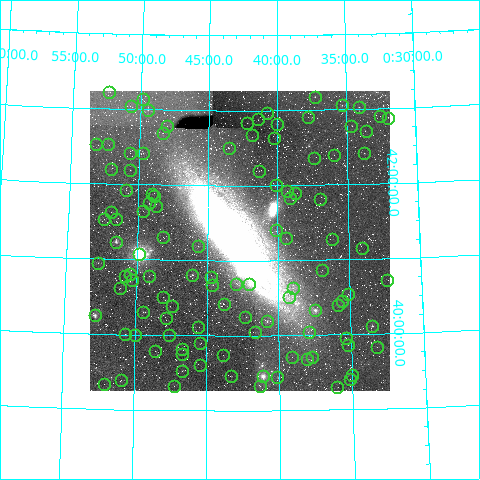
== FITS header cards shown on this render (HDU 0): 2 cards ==
NAXIS1  =                  300 / Width of image
NAXIS2  =                  300 / Height of image

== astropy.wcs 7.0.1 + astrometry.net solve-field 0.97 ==
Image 300 x 300 px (HDU 0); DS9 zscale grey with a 90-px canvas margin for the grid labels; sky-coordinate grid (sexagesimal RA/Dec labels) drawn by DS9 from the SOLVED WCS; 110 Tycho-2 reference stars matched to detected sources circled (green)
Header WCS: RA---TAN/DEC--TAN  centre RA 00:42:44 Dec +41:16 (10.68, +41.27 deg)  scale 48 arcsec/px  FOV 240.0' x 240.0'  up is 0 deg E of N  parity normal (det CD < 0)
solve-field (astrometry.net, Tycho-2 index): VERIFIED the header's WCS against the Tycho-2 star catalogue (verified at 2 index scales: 16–22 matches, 0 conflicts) and refined it, rather than solving blind
Solved WCS: RA---TAN-SIP/DEC--TAN-SIP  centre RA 00:42:42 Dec +41:16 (10.68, +41.27 deg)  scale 48 arcsec/px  FOV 240.1' x 240.0'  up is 0 deg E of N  parity normal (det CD < 0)
The solver's refit moves the header's centre by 22 arcsec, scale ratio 1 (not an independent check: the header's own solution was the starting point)
Tycho-2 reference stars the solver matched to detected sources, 110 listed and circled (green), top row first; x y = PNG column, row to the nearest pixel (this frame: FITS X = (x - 90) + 1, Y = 300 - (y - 91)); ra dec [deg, ICRS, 3 dp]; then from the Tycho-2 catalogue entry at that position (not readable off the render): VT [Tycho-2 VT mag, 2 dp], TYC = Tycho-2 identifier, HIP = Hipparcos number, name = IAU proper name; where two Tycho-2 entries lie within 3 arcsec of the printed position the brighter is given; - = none
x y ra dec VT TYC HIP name
109 92 13.091 +43.219 10.08 2810-100-1 - -
315 97 9.308 +43.174 8.96 2796-477-1 2934 -
143 99 12.468 +43.140 9.95 2809-213-1 - -
342 105 8.816 +43.058 8.56 2792-229-1 - -
131 106 12.682 +43.045 11.61 2806-963-1 - -
359 107 8.511 +43.028 8.37 2792-879-1 - -
148 110 12.354 +42.994 9.13 2805-2100-1 - -
267 113 10.181 +42.963 11.11 2805-1778-1 - -
380 116 8.131 +42.901 11.12 2792-81-1 - -
308 117 9.439 +42.908 11.39 2792-141-1 - -
388 118 7.984 +42.873 10.99 2792-57-1 - -
258 119 10.352 +42.886 10.45 2805-1975-1 - -
247 123 10.545 +42.834 9.40 2805-1467-1 - -
277 124 10.005 +42.819 8.75 2805-1505-1 - -
167 126 12.002 +42.786 9.96 2805-1302-1 - -
351 126 8.660 +42.783 11.59 2792-541-1 - -
366 131 8.385 +42.701 11.57 2792-71-1 - -
163 133 12.072 +42.693 11.32 2805-1949-1 - -
252 135 10.450 +42.678 11.19 2805-1052-1 - -
274 138 10.049 +42.636 10.08 2805-1252-1 - -
96 144 13.298 +42.518 11.59 2806-872-1 - -
108 144 13.069 +42.528 10.28 2806-709-1 - -
229 148 10.877 +42.501 11.85 2805-829-1 - -
130 153 12.660 +42.419 10.99 2806-1136-1 - -
143 153 12.429 +42.418 9.65 2805-642-1 - -
364 153 8.434 +42.413 9.47 2792-1936-1 - -
334 155 8.979 +42.394 9.32 2792-1785-1 - -
314 158 9.334 +42.356 11.31 2792-1703-1 - -
111 169 13.002 +42.204 10.15 2806-1124-1 - -
130 170 12.653 +42.190 9.66 2806-752-1 - -
259 171 10.334 +42.199 9.63 2805-428-1 - -
276 185 10.018 +42.005 11.30 2805-1340-1 - -
126 190 12.718 +41.926 8.94 2806-928-1 3962 -
287 191 9.831 +41.925 9.21 2792-906-1 3091 -
295 193 9.686 +41.899 10.94 2792-364-1 - -
152 194 12.249 +41.880 12.05 2805-484-1 - -
154 196 12.214 +41.857 12.31 2805-851-1 - -
290 198 9.771 +41.836 11.63 2792-1739-1 - -
320 199 9.236 +41.809 11.39 2792-318-1 - -
149 203 12.302 +41.754 9.19 2805-779-1 - -
156 206 12.176 +41.725 11.70 2805-717-1 - -
143 211 12.406 +41.650 10.93 2805-460-1 - -
111 212 12.974 +41.626 10.26 2806-90-1 - -
104 219 13.097 +41.528 10.07 2806-377-1 - -
116 219 12.896 +41.538 12.05 2806-367-1 - -
276 230 10.030 +41.404 12.47 2805-177-1 - -
163 237 12.042 +41.307 12.81 2805-455-1 - -
286 238 9.859 +41.300 11.65 2792-1166-1 - -
332 239 9.047 +41.280 12.05 2792-94-1 - -
116 242 12.876 +41.232 7.24 2802-679-1 4017 -
198 246 11.419 +41.190 9.14 2801-1743-1 - -
362 248 8.519 +41.147 12.34 2788-120-1 - -
139 254 12.454 +41.079 4.50 2801-2090-1 3881 -
98 263 13.183 +40.940 8.61 2802-427-1 4114 -
322 270 9.229 +40.867 12.07 2788-664-1 - -
130 274 12.611 +40.808 8.13 2802-365-1 3928 -
192 275 11.513 +40.809 7.62 2801-781-1 3597 -
125 276 12.700 +40.778 11.75 2802-445-1 - -
149 276 12.279 +40.785 12.04 2801-1127-1 - -
211 277 11.179 +40.784 11.39 2801-1484-1 - -
132 280 12.565 +40.720 11.04 2802-477-1 - -
387 280 8.099 +40.716 12.14 2788-1762-1 - -
236 284 10.730 +40.689 10.96 2801-1228-1 - -
249 284 10.506 +40.688 7.08 2801-2025-1 3293 -
212 285 11.155 +40.679 7.40 2801-1704-1 3494 -
120 288 12.787 +40.616 10.69 2802-781-1 - -
293 288 9.744 +40.631 9.79 2788-1673-1 - -
348 294 8.784 +40.539 11.18 2788-1299-1 - -
163 297 12.024 +40.507 10.65 2801-1247-1 - -
289 297 9.816 +40.513 11.55 2788-1189-1 - -
342 301 8.893 +40.450 8.99 2788-1208-1 2792 -
224 304 10.957 +40.424 10.94 2801-638-1 - -
338 305 8.961 +40.397 9.29 2788-1531-1 - -
172 306 11.857 +40.395 11.46 2801-496-1 - -
315 310 9.360 +40.332 6.84 2788-929-1 2948 -
143 312 12.373 +40.300 9.16 2801-301-1 3853 -
95 315 13.216 +40.246 6.83 2802-103-1 4127 -
245 317 10.573 +40.251 9.55 2801-890-1 - -
166 318 11.958 +40.222 11.06 2801-1180-1 - -
267 321 10.205 +40.187 7.45 2801-583-1 3206 -
372 326 8.375 +40.106 7.81 2788-743-1 2643 -
198 327 11.392 +40.111 11.27 2801-624-1 - -
255 332 10.415 +40.045 10.92 2801-1339-1 - -
309 332 9.471 +40.039 11.81 2788-931-1 - -
125 334 12.678 +40.006 11.78 2802-282-1 - -
135 335 12.504 +39.996 11.05 2802-414-1 - -
169 335 11.906 +40.000 10.61 2801-104-1 - -
346 338 8.836 +39.955 10.24 2788-99-1 - -
200 343 11.361 +39.900 11.51 2801-928-1 - -
348 345 8.808 +39.864 11.52 2788-259-1 - -
377 347 8.311 +39.820 10.50 2788-1212-1 - -
182 349 11.674 +39.813 11.00 2801-799-1 - -
155 351 12.140 +39.782 9.46 2801-29-1 - -
182 354 11.671 +39.746 10.74 2801-409-1 - -
223 355 10.970 +39.741 11.65 2801-419-1 - -
292 357 9.774 +39.711 10.42 2788-153-1 - -
312 357 9.430 +39.709 11.52 2788-197-1 - -
307 359 9.519 +39.682 8.63 2788-815-1 2995 -
200 365 11.366 +39.601 11.70 2801-740-1 - -
182 371 11.679 +39.526 10.51 2801-1892-1 - -
352 375 8.750 +39.461 10.31 2788-2150-1 - -
231 376 10.821 +39.466 9.09 2801-1969-1 - -
263 376 10.280 +39.459 5.40 2801-2091-1 3231 -
277 377 10.029 +39.441 8.28 2801-1818-1 3155 -
350 379 8.780 +39.408 11.90 2788-2184-1 - -
121 380 12.729 +39.393 11.31 2802-977-1 - -
104 384 13.019 +39.331 11.92 2798-519-1 - -
174 386 11.813 +39.326 9.90 2797-925-1 - -
260 386 10.334 +39.328 10.01 2797-379-1 - -
337 387 9.013 +39.302 11.73 2784-71-1 - -